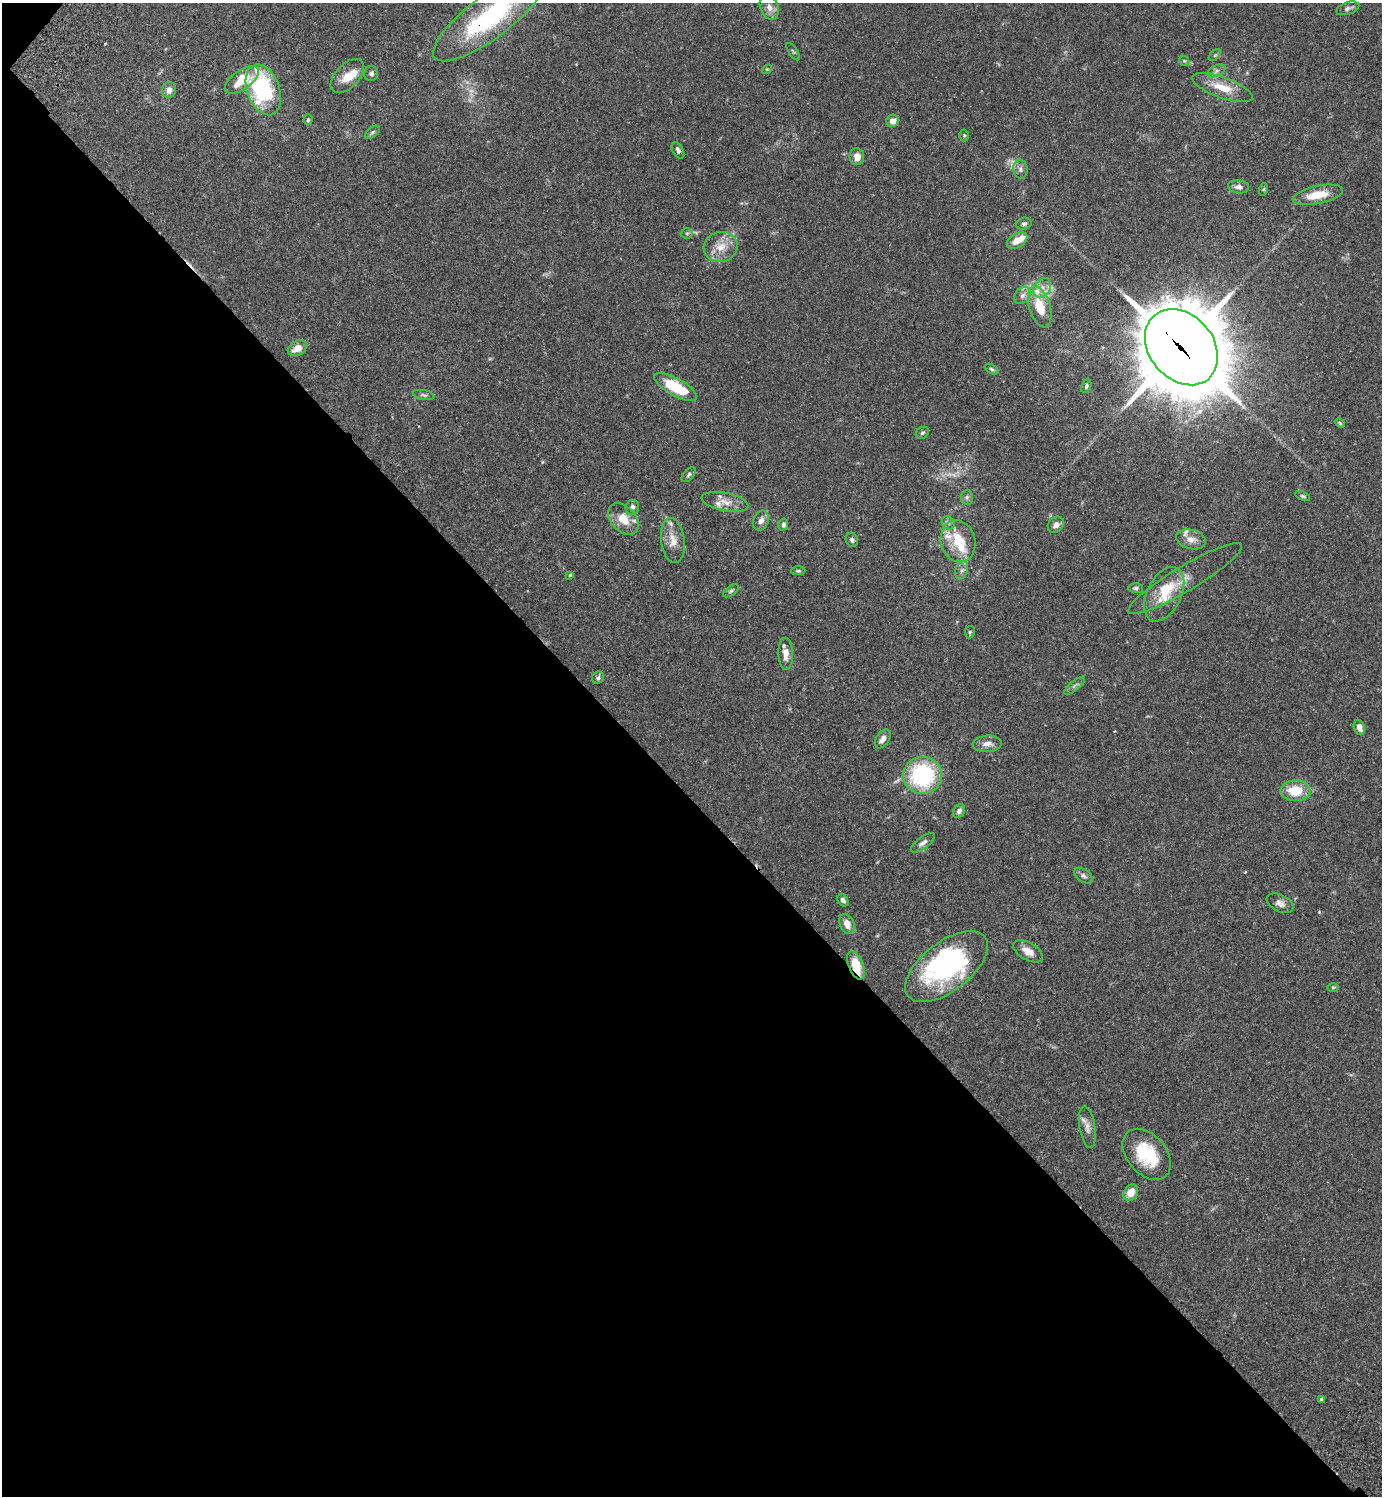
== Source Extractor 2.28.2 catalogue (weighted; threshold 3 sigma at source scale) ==
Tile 9 of 4 x 4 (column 1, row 3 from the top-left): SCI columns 345-1724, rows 1537-3030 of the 6070 x 6063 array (HDU 1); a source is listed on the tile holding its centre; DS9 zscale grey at full resolution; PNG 1384 x 1498 px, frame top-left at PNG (2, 3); each listed source drawn as its Kron ellipse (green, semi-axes under 4 px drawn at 4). Shown black and unused: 47% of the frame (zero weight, under 2 of 3 exposures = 3% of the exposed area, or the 3 px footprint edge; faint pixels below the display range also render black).
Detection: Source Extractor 2.28.2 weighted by HDU 2 'WHT'; one run over the whole footprint, this tile lists its part. Background 0.0961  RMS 0.0058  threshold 0.026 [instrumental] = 3 sigma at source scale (4.5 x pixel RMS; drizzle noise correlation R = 1.50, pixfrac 1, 0.05/0.05 arcsec/px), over >= 5 px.
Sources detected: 101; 2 too faint to see at this stretch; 3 inside a brighter object's white glare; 1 cosmic-ray / hot-pixel residue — neither listed nor drawn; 12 inside a brighter listed object's ellipse — not listed separately; the other 83 listed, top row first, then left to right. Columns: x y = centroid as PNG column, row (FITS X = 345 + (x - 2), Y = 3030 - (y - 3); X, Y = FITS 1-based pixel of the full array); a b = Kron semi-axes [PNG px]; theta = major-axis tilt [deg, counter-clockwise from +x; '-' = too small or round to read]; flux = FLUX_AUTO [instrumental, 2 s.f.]
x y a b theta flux
769 7 13 9 -68 4.2
1348 8 12 6 18 1.8
489 17 68 21 37 74
793 52 10 2 -55 0.66
1215 55 7 4 44 0.8
1184 61 5 4 - 0.84
767 69 5 4 - 0.63
1216 71 10 5 28 2
371 73 7 7 - 1.8
347 76 21 11 46 8.3
242 80 20 9 35 15
1222 88 32 10 -20 12
169 90 8 7 - 3.2
263 90 26 16 -69 62
308 120 5 4 - 0.79
893 121 6 6 - 3.2
372 132 8 5 38 1
964 136 6 5 - 0.71
678 150 9 5 -62 1.5
857 157 8 7 - 4.1
1020 169 9 7 -82 2.1
1239 187 10 6 -5 2.5
1264 189 6 4 71 0.66
1318 195 26 9 12 11
1024 224 8 6 15 1.5
687 233 5 5 - 0.88
1017 241 11 7 31 5.4
721 247 17 15 14 8.9
1042 288 10 8 55 3.9
1022 296 9 7 46 2.6
1040 307 21 10 -73 14
1181 347 42 32 -50 5800
297 348 10 7 29 5.6
992 369 7 4 -28 0.98
1086 386 7 4 65 1
676 387 24 8 -29 23
424 395 11 5 -12 1.3
1340 423 5 4 - 0.67
922 433 7 5 33 1.1
689 475 9 5 47 1.2
1303 496 8 4 -24 0.92
967 497 7 6 - 1.4
725 502 24 9 -11 5.7
632 507 7 6 - 2.3
623 519 18 12 -48 9
761 520 10 7 68 3.2
948 523 7 5 -46 1.4
783 525 6 5 - 1.7
1056 525 9 7 45 2.9
1191 539 15 9 -13 4.4
852 540 7 6 - 1.3
673 541 23 12 -83 7.2
958 541 21 17 -74 17
962 570 9 6 70 2
798 571 7 4 1 0.9
570 575 4 3 - 0.76
1185 579 66 12 31 13
1136 588 7 5 -2 1.1
731 591 9 4 37 1.1
1164 594 29 17 63 16
970 632 6 5 - 0.81
786 654 16 7 -88 4.4
598 678 6 5 - 1.2
1074 686 13 4 39 1.7
1359 727 7 5 -69 3.9
883 739 10 6 56 2.9
987 744 14 8 4 3.9
923 775 19 18 - 56
1295 791 15 10 0 14
959 811 7 5 59 2
923 843 14 6 35 2.3
1083 876 10 6 -35 1.7
843 900 6 5 - 1.9
1280 903 14 8 -27 3
847 924 10 7 -65 4.6
1028 951 16 8 -29 5.4
856 965 15 7 -68 13
947 967 48 24 38 83
1333 987 5 3 - 0.59
1087 1127 21 8 -81 4
1147 1154 29 19 -50 27
1131 1193 9 6 59 7.1
1322 1400 4 4 - 1.3
Overlapping masked pixels (flux is a lower limit): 3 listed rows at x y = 489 17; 1181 347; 856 965
Isophote crosses this tile's border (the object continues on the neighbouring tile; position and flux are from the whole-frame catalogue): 1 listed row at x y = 489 17